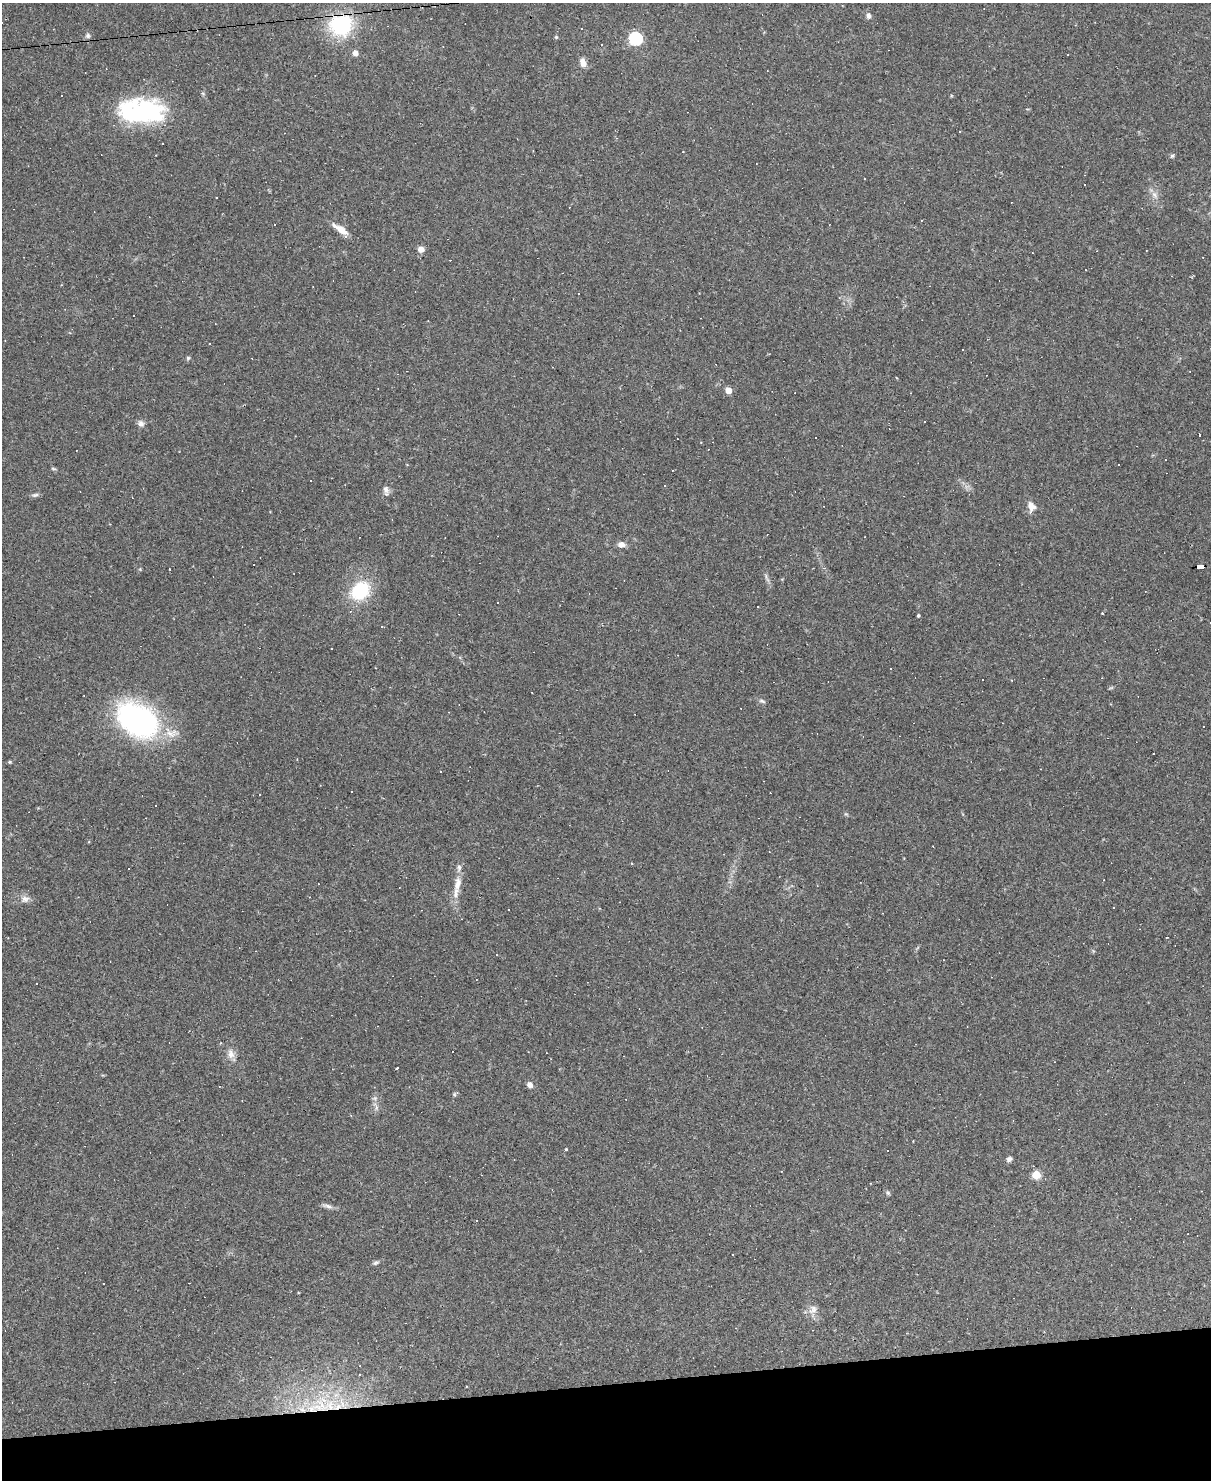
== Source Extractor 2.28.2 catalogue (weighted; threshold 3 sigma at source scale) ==
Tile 10 of 4 x 3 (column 2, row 3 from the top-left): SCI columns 1209-2417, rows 247-1724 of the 4834 x 4815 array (HDU 1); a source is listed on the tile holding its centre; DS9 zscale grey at full resolution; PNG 1213 x 1482 px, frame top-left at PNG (2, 3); no overlay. Shown black and unused: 7% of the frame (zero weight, under 2 of 3 exposures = <1% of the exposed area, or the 3 px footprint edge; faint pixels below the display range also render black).
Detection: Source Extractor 2.28.2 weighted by HDU 2 'WHT'; one run over the whole footprint, this tile lists its part. Background 0.148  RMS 0.0072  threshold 0.0323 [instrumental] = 3 sigma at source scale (4.5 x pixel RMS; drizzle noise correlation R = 1.50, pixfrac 1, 0.05/0.05 arcsec/px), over >= 5 px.
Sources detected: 122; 2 inside a brighter object's white glare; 58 cosmic-ray / hot-pixel residue — not listed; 3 inside a brighter listed object's ellipse — not listed separately; the other 59 listed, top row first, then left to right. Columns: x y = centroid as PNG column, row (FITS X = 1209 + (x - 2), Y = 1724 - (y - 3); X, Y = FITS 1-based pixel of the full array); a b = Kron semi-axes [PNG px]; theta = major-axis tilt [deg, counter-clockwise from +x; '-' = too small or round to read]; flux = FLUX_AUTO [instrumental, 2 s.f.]
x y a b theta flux
868 16 8 6 -83 2.3
341 25 21 18 13 70
88 36 7 6 - 1.8
556 37 5 5 - 0.93
635 39 6 6 - 110
355 53 5 5 - 5.1
583 62 11 7 -69 4.8
150 111 44 28 -27 66
1172 156 5 5 - 1.2
1084 185 3 3 - 2.2
1154 195 11 6 -53 3.6
274 224 3 3 - 1.5
340 229 21 7 -34 7.7
421 249 6 6 - 4.9
962 349 3 3 - 1.2
188 358 5 5 - 1.1
728 390 5 4 - 11
141 423 10 8 -45 2.8
1199 434 3 2 - 3.1
816 437 3 2 - 0.89
1119 464 3 3 - 1.7
53 469 7 3 -9 0.98
386 490 13 7 -79 3.4
35 495 11 5 11 1.8
1031 507 15 11 -87 5.6
865 537 3 2 - 0.47
621 545 8 6 -2 4.7
1200 567 8 4 6 58
169 569 3 2 - 0.55
766 578 15 4 -67 2.2
360 590 24 19 41 38
757 607 3 3 - 16
1102 613 2 2 - 0.65
918 616 3 3 - 1
762 701 9 5 -17 1.7
138 720 35 24 -32 210
1153 754 2 2 - 0.49
10 762 5 4 - 0.97
440 771 3 2 - 0.53
156 806 2 2 - 0.52
318 884 2 2 - 0.43
458 884 22 9 80 9.5
25 899 13 9 11 4.4
36 984 3 2 - 0.69
231 1054 14 9 -80 5.1
397 1068 3 3 - 28
530 1085 7 6 - 3.5
454 1095 6 5 - 1
376 1106 15 5 -67 3.2
566 1149 3 3 - 0.73
1009 1159 7 6 - 2.3
1036 1175 5 5 - 30
888 1193 7 5 -62 1.2
327 1206 17 5 -12 2.8
376 1263 8 5 23 1.5
813 1310 14 11 54 5.5
360 1374 3 3 - 1.6
466 1386 2 2 - 0.46
320 1406 30 21 -4 42
Overlapping masked pixels (flux is a lower limit): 3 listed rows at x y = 341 25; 1200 567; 320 1406